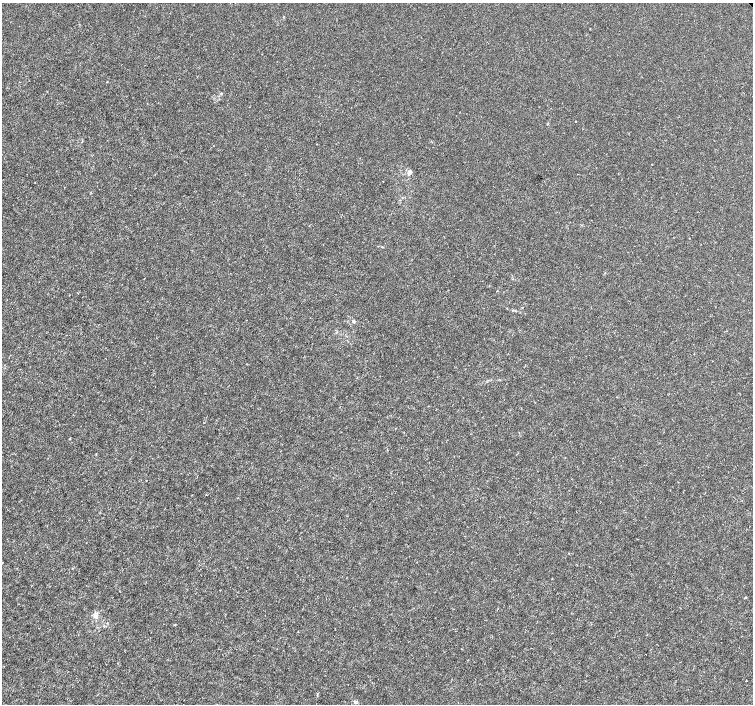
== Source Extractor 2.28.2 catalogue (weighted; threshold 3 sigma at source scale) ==
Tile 7 of 4 x 4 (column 3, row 2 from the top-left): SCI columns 3008-4509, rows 3020-4423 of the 6011 x 5972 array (HDU 1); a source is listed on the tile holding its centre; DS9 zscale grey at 2 x 2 block average (1 PNG px = mean of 2 x 2 image px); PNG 755 x 706 px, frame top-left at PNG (2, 3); no overlay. Shown black and unused: <1% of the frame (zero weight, under 3 of 4 exposures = <1% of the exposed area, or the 3 px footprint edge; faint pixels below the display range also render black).
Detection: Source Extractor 2.28.2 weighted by HDU 2 'WHT'; one run over the whole footprint, this tile lists its part. Background -2.26e-04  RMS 0.0012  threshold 0.00535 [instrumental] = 3 sigma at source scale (4.5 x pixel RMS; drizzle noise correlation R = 1.50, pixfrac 1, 0.0396/0.0396 arcsec/px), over >= 5 px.
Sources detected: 8; all 8 listed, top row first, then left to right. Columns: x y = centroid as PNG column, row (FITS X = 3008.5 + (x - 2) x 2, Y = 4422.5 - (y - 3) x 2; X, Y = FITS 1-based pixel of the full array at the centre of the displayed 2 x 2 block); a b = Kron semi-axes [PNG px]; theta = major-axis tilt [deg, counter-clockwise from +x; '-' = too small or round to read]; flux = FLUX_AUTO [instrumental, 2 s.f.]
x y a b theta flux
107 82 2 2 - 0.15
576 121 2 2 - 0.1
652 164 2 2 - 0.17
409 174 4 3 - 0.48
354 321 4 4 - 0.45
745 597 2 2 - 0.25
96 616 4 3 - 0.52
356 702 4 4 - 0.42